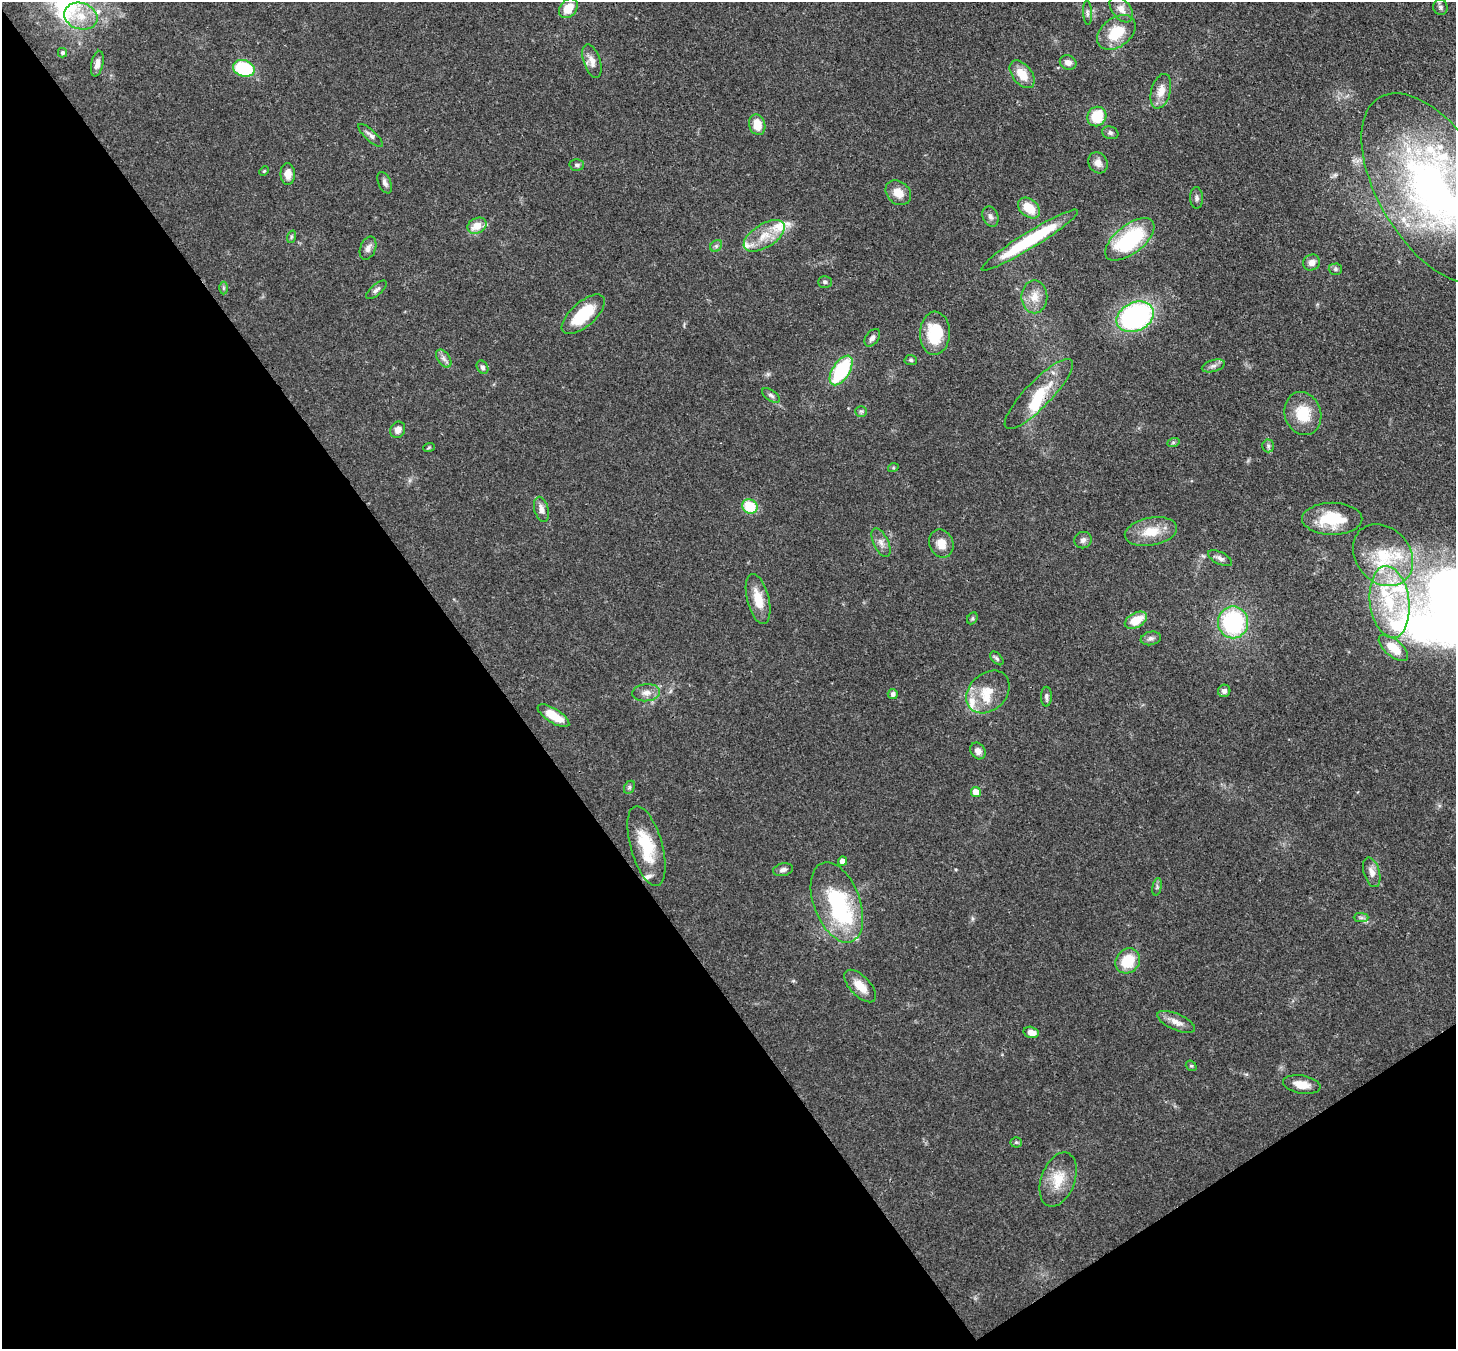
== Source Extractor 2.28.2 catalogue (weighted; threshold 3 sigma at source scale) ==
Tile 14 of 4 x 4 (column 2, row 4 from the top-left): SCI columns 1536-2989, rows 209-1555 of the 5979 x 5952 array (HDU 1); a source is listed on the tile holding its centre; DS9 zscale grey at full resolution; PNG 1458 x 1351 px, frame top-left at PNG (2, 2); each listed source drawn as its Kron ellipse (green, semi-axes under 4 px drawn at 4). Shown black and unused: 38% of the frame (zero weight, under 3 of 4 exposures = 7% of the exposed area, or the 3 px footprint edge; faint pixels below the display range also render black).
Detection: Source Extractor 2.28.2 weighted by HDU 2 'WHT'; one run over the whole footprint, this tile lists its part. Background 0.101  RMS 0.004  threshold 0.018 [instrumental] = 3 sigma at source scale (4.5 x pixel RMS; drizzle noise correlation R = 1.50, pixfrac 1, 0.05/0.05 arcsec/px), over >= 5 px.
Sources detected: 111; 3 inside a brighter object's white glare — neither listed nor drawn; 9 inside a brighter listed object's ellipse — not listed separately; the other 99 listed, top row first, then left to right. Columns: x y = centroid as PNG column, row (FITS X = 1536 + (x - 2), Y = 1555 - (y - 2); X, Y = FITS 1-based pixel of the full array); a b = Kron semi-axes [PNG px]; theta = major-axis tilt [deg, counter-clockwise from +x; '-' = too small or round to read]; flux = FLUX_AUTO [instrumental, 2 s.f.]
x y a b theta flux
1440 7 8 7 - 1.3
568 8 11 8 51 8.4
1121 9 15 9 -52 3.4
1087 13 12 4 -87 1.2
81 16 17 13 -17 7.5
1116 32 21 14 37 13
63 53 4 4 - 1
592 61 17 8 -72 3.2
1068 62 8 7 - 2.3
97 64 13 6 78 2.4
244 68 11 8 -16 27
1022 74 16 9 -51 6.9
1161 91 17 9 75 4.8
1097 116 10 9 - 12
757 125 10 8 -74 6.8
1110 133 8 6 -20 1.2
370 135 16 5 -42 1.6
1098 163 11 9 -63 2.9
577 165 7 6 - 1
264 171 5 3 - 0.43
288 174 11 7 -88 3.7
385 183 11 6 -67 1.5
1433 189 106 55 -59 150
898 193 14 11 -41 5.1
1196 198 11 6 -88 1.4
1029 208 12 8 -39 8.3
990 217 10 7 -68 1.6
477 226 10 7 26 5.7
764 236 23 11 32 8.1
291 237 6 4 72 0.62
1130 239 29 14 38 34
1030 240 56 8 32 32
716 246 7 5 45 0.94
368 248 12 7 68 2
1311 262 9 7 30 2.4
1335 269 6 5 - 0.8
825 282 7 5 -1 0.76
223 288 6 4 90 0.61
376 290 12 5 41 1.4
1034 297 16 13 90 5.4
583 314 26 12 42 17
1135 317 19 14 25 72
935 333 21 15 88 16
872 338 10 6 53 1.6
444 359 10 6 -53 1.6
911 360 6 5 - 0.68
1213 366 12 5 16 1.6
482 367 7 5 -58 1.1
841 370 17 8 58 30
1039 394 47 13 46 14
771 395 10 5 -33 1.2
861 411 6 5 - 0.79
1303 414 22 18 -71 12
398 430 8 7 - 2.7
1173 443 6 4 20 0.62
1268 446 6 6 - 0.92
429 447 6 3 20 0.47
893 468 5 3 - 0.47
750 506 8 7 - 13
541 509 13 7 -75 2.6
1332 519 30 16 0 16
1151 532 26 14 10 9.1
1083 540 9 8 - 1.5
881 542 15 7 -65 2.5
941 544 14 12 -68 4.8
1383 555 33 27 -49 23
1220 558 13 6 -26 1.6
758 599 25 11 -76 8.2
1390 602 36 19 -82 29
972 618 6 4 61 0.59
1136 620 12 7 30 8.9
1233 622 16 15 - 43
1151 638 10 6 10 1.4
1393 648 18 8 -40 8.3
997 658 8 5 -46 0.9
1224 691 6 6 - 1.4
988 692 24 18 44 10
646 693 14 8 6 2.8
893 694 5 5 - 1.4
1046 697 10 5 89 1.2
553 716 18 7 -32 8.4
978 751 9 7 -54 2.1
629 787 7 5 62 0.78
976 792 5 5 - 4.6
646 846 41 16 -74 17
843 861 4 4 - 2.9
783 870 10 6 12 1.6
1372 872 15 8 -73 2.9
1157 887 9 4 80 0.82
837 902 42 23 -69 41
1361 918 7 4 -1 0.91
1128 961 13 11 46 12
860 986 20 10 -46 5.9
1176 1022 20 8 -24 3.6
1031 1032 8 5 -15 3.3
1191 1066 5 5 - 0.62
1302 1084 19 9 -10 5.2
1016 1142 5 5 - 0.55
1058 1180 28 16 70 9.9
Overlapping masked pixels (flux is a lower limit): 1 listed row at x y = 1039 394
Isophote crosses this tile's border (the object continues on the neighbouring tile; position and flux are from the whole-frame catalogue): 2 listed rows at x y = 568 8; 1433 189